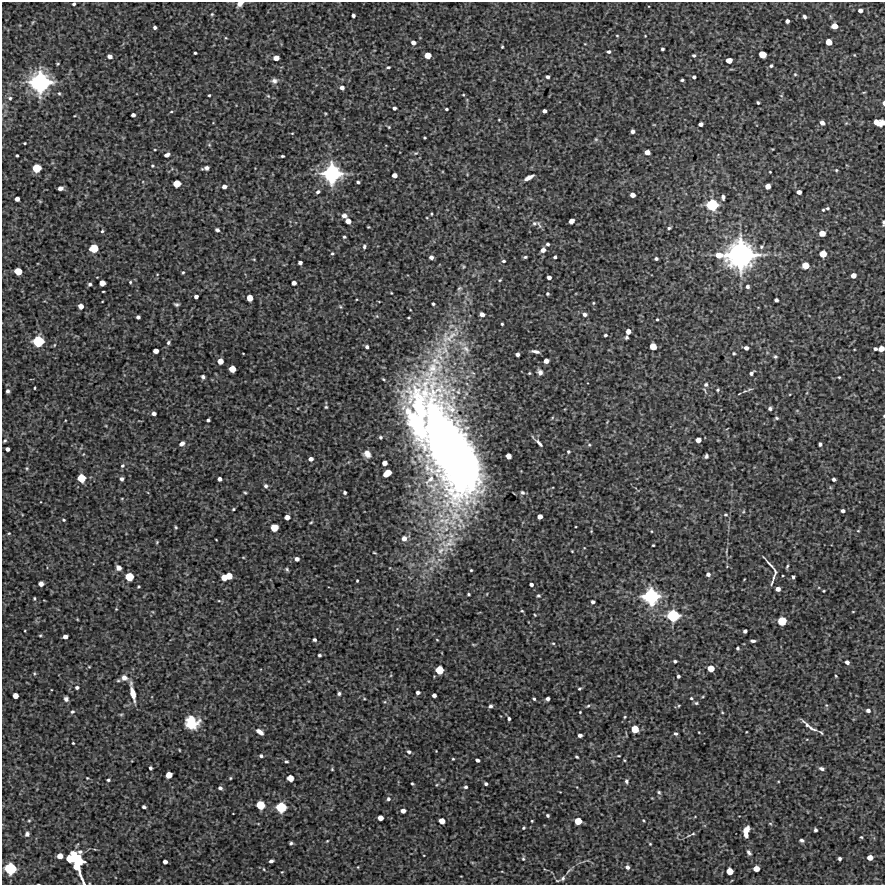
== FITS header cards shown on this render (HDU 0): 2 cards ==
NAXIS1  =                  883 / Axis length
NAXIS2  =                  883 / Axis length

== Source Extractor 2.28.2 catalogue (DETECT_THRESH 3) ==
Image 883 x 883 px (HDU 0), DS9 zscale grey, 1 PNG px = 1 image px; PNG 887 x 887 px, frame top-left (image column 1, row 883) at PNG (2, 2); no overlay
Background 3020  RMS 310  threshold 920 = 3 sigma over >= 5 px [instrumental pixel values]
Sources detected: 376; all 376 listed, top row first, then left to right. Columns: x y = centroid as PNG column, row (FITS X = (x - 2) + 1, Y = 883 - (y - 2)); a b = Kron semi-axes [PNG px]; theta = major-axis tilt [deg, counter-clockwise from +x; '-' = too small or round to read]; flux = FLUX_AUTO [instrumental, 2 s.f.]
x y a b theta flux
74 4 3 3 - 3.5e+04
240 4 7 5 35 1.1e+05
860 10 4 4 - 7.5e+04
212 14 5 4 - 2.3e+04
353 15 4 3 - 5.2e+04
804 17 4 3 - 4.5e+04
787 21 4 4 - 6.0e+04
33 22 5 3 - 2.1e+04
834 26 5 5 - 1.6e+05
155 27 3 3 - 4.8e+04
617 36 4 3 - 1.8e+04
645 36 3 2 - 1.4e+04
226 38 4 3 - 1.6e+04
413 42 5 5 - 7.6e+04
829 42 5 5 - 1.7e+05
585 44 4 3 - 1.4e+04
502 47 3 3 - 2.2e+04
662 49 3 3 - 3.8e+04
609 52 4 3 - 4.3e+04
195 53 3 3 - 2.9e+04
762 54 6 5 - 2.3e+05
428 55 5 5 - 1.8e+05
694 55 4 4 - 3.7e+04
854 55 3 3 - 1.5e+04
110 56 5 5 - 8.1e+04
276 58 5 4 - 1.3e+05
729 60 5 4 - 1.5e+05
771 66 4 4 - 3.7e+04
388 67 4 3 - 3.1e+04
795 74 4 4 - 2.3e+04
547 77 4 3 - 5.1e+04
694 77 4 3 - 4.3e+04
682 80 3 3 - 3.4e+04
274 81 8 7 - 8.0e+04
40 82 19 18 - 1.9e+06
342 87 5 4 - 7.1e+04
864 92 5 3 - 1.7e+04
59 93 4 4 - 2.5e+04
209 95 3 3 - 2.3e+04
463 95 4 3 - 1.8e+04
268 96 6 4 -44 2.3e+04
10 98 5 5 - 3.2e+04
758 103 3 3 - 2.9e+04
883 103 5 3 - 3.9e+04
394 108 4 3 - 4.7e+04
446 109 3 3 - 2.7e+04
544 111 4 3 - 5.8e+04
171 112 4 3 - 1.9e+04
325 113 4 3 - 1.8e+04
133 115 4 4 - 6.2e+04
499 120 3 2 - 1.5e+04
822 123 5 4 - 7.9e+04
846 123 4 4 - 2.0e+04
879 123 10 6 -6 2.0e+05
700 124 4 4 - 6.7e+04
654 125 5 3 - 1.5e+04
389 127 4 3 - 2.1e+04
633 131 4 4 - 6.7e+04
292 133 5 3 - 1.6e+04
425 138 3 3 - 2.3e+04
596 139 5 4 - 2.7e+04
25 143 3 2 - 2.1e+04
209 145 5 5 - 2.7e+04
155 150 3 2 - 1.5e+04
647 152 5 4 - 1.1e+05
416 153 6 4 10 2.9e+04
17 155 3 2 - 2.6e+04
167 155 5 4 - 7.6e+04
282 156 3 3 - 2.6e+04
152 166 4 4 - 2.3e+04
37 168 6 6 - 3.3e+05
206 168 7 4 10 8.0e+04
836 170 4 3 - 2.3e+04
770 172 2 2 - 1.5e+04
332 174 17 17 - 1.5e+06
394 175 5 4 - 9.9e+04
529 177 10 4 29 1.3e+05
358 182 4 3 - 3.4e+04
177 184 6 5 - 2.4e+05
224 186 4 4 - 8.3e+04
768 186 5 5 - 1.2e+05
60 188 5 4 - 9.1e+04
318 192 5 4 - 4.5e+04
799 192 4 4 - 8.0e+04
632 195 5 4 - 1.0e+05
723 197 5 4 - 5.5e+04
17 199 4 4 - 8.9e+04
712 205 10 10 - 6.4e+05
827 208 4 3 - 2.6e+04
823 210 3 3 - 2.1e+04
431 214 3 2 - 1.9e+04
344 216 6 5 - 8.1e+04
348 221 5 4 - 1.2e+05
571 221 5 4 - 1.1e+05
883 222 6 3 -90 3.8e+04
534 223 9 7 5 6.8e+04
368 227 3 2 - 1.5e+04
669 228 4 3 - 3.0e+04
217 230 4 4 - 4.8e+04
102 231 4 4 - 3.0e+04
822 233 5 5 - 1.6e+05
344 237 3 3 - 2.7e+04
548 244 4 3 - 3.8e+04
364 247 6 4 86 3.8e+04
761 247 6 5 - 3.5e+04
94 248 7 6 - 3.3e+05
543 250 6 5 - 9.6e+04
332 253 4 4 - 2.9e+04
823 254 6 6 - 2.2e+05
719 255 9 6 -6 1.9e+05
740 255 27 27 - 3.5e+06
431 257 4 4 - 5.8e+04
525 257 4 3 - 3.0e+04
555 257 4 3 - 3.6e+04
656 259 4 3 - 3.9e+04
504 261 5 3 - 3.2e+04
300 263 4 4 - 5.6e+04
805 265 6 6 - 2.1e+05
463 267 6 3 90 2.1e+04
18 271 6 5 - 2.4e+05
183 272 4 3 - 2.3e+04
853 275 5 4 - 1.1e+05
549 277 4 4 - 7.0e+04
500 280 4 3 - 2.0e+04
130 282 4 4 - 2.4e+04
102 283 5 5 - 1.4e+05
294 283 4 4 - 7.8e+04
90 284 4 3 - 4.1e+04
747 286 5 4 - 4.8e+04
459 288 7 5 42 3.6e+04
103 291 3 2 - 1.7e+04
547 294 3 3 - 3.0e+04
196 296 4 4 - 6.0e+04
250 298 5 5 - 1.6e+05
776 300 4 3 - 5.1e+04
593 303 4 4 - 2.1e+04
176 304 5 3 - 3.9e+04
433 304 3 3 - 3.5e+04
81 306 5 4 - 1.2e+05
482 314 4 4 - 8.8e+04
585 314 6 5 - 5.9e+04
138 317 4 4 - 5.3e+04
657 319 3 3 - 2.5e+04
502 324 3 3 - 2.7e+04
628 331 5 5 - 1.0e+05
452 335 39 15 24 6.5e+05
605 335 4 3 - 3.3e+04
627 337 4 3 - 4.0e+04
449 339 25 9 -33 3.1e+05
38 341 9 9 - 5.7e+05
168 342 6 5 - 4.2e+04
54 345 5 3 - 1.7e+04
653 346 6 5 - 2.1e+05
367 347 4 3 - 4.6e+04
746 348 4 4 - 6.9e+04
466 349 14 8 -45 1.5e+05
875 349 4 3 - 4.1e+04
881 349 5 5 - 1.4e+05
156 351 5 4 - 1.1e+05
535 351 8 3 -11 7.0e+04
243 353 3 2 - 1.2e+04
734 353 4 4 - 2.4e+04
517 354 4 4 - 6.2e+04
775 356 4 4 - 3.3e+04
220 361 5 5 - 1.4e+05
546 361 5 4 - 1.0e+05
232 369 5 5 - 2.0e+05
540 372 7 6 - 7.4e+04
529 373 3 3 - 1.9e+04
751 373 6 3 41 5.2e+04
203 377 5 4 - 4.7e+04
839 377 3 3 - 1.8e+04
706 384 7 7 - 6.4e+04
35 388 3 2 - 2.1e+04
718 390 5 4 - 2.8e+04
8 391 4 4 - 4.9e+04
326 407 4 3 - 2.4e+04
770 408 4 4 - 4.5e+04
154 413 4 4 - 6.8e+04
884 416 3 2 - 1.5e+04
776 418 5 3 - 2.9e+04
208 420 4 3 - 3.8e+04
417 425 43 19 -62 1.9e+06
380 437 3 3 - 3.3e+04
790 439 6 3 -18 1.8e+04
698 440 5 4 - 1.1e+05
5 441 5 4 - 2.8e+04
539 443 11 4 -46 6.9e+04
182 444 6 5 - 7.9e+04
820 444 4 3 - 4.1e+04
589 445 5 4 - 2.7e+04
7 449 4 4 - 6.7e+04
450 449 127 44 -67 2.1e+07
568 452 4 4 - 2.9e+04
367 454 8 7 - 1.4e+05
508 456 5 4 - 1.1e+05
706 456 4 4 - 4.3e+04
311 459 5 4 - 7.5e+04
385 463 4 4 - 1.0e+05
122 466 5 5 - 3.8e+04
27 468 5 4 - 2.4e+04
387 473 7 5 37 2.6e+05
81 478 7 7 - 3.0e+05
122 479 4 4 - 5.3e+04
220 479 4 4 - 6.7e+04
834 479 4 3 - 5.3e+04
430 480 21 9 50 3.0e+05
266 486 5 5 - 5.1e+04
522 492 5 5 - 4.3e+04
245 493 4 4 - 2.3e+04
345 493 4 3 - 3.9e+04
122 498 4 3 - 1.4e+04
233 509 3 2 - 2.5e+04
843 511 4 3 - 5.1e+04
726 515 5 5 - 3.2e+04
287 517 5 4 - 1.1e+05
540 517 4 4 - 1.0e+05
64 520 4 4 - 2.7e+04
311 522 4 3 - 2.1e+04
176 527 4 3 - 2.4e+04
274 528 6 6 - 2.5e+05
591 531 4 3 - 1.6e+04
651 531 4 3 - 1.5e+04
858 531 4 3 - 1.7e+04
9 533 4 3 - 1.9e+04
404 538 6 6 - 1.1e+05
157 542 4 4 - 2.1e+04
448 543 26 15 16 5.0e+05
653 545 3 2 - 1.9e+04
441 550 12 9 56 2.0e+05
374 553 4 2 - 1.8e+04
243 557 4 3 - 1.5e+04
297 559 5 4 - 7.6e+04
770 564 16 2 -48 6.9e+04
787 566 5 3 - 2.8e+04
118 568 6 5 - 9.3e+04
287 569 5 3 - 3.2e+04
471 570 3 3 - 2.1e+04
708 574 5 4 - 5.9e+04
775 574 16 4 78 6.7e+04
129 577 6 6 - 2.9e+05
227 577 10 5 16 3.8e+05
793 577 4 3 - 3.4e+04
357 581 3 2 - 2.0e+04
772 583 7 3 75 2.8e+04
41 584 4 4 - 9.8e+04
531 584 4 3 - 5.2e+04
778 589 4 4 - 8.6e+04
824 591 3 2 - 1.8e+04
468 594 3 3 - 2.5e+04
538 596 4 4 - 2.8e+04
651 596 16 15 - 1.2e+06
34 598 3 2 - 2.2e+04
219 601 5 3 - 1.9e+04
593 602 4 4 - 5.2e+04
116 609 3 3 - 1.6e+04
853 612 3 2 - 1.4e+04
535 615 3 2 - 1.7e+04
673 616 12 11 - 7.0e+05
77 619 4 2 - 1.6e+04
782 621 7 6 - 3.3e+05
745 631 4 4 - 5.4e+04
40 635 5 3 - 2.1e+04
65 637 4 4 - 8.0e+04
314 640 4 3 - 4.2e+04
437 640 4 2 - 1.4e+04
753 641 5 3 - 4.9e+04
553 643 4 4 - 2.0e+04
738 648 4 3 - 3.3e+04
319 655 3 3 - 3.7e+04
675 661 4 3 - 3.8e+04
847 662 5 4 - 6.4e+04
89 667 5 3 - 1.7e+04
711 668 6 5 - 1.8e+05
439 670 6 6 - 3.0e+05
34 673 5 4 - 2.2e+04
678 676 4 3 - 4.4e+04
836 676 3 2 - 1.9e+04
124 678 7 7 - 1.1e+05
118 681 6 4 0 2.7e+04
77 687 4 4 - 4.5e+04
579 689 5 4 - 2.5e+04
418 692 4 4 - 5.1e+04
133 693 19 5 -78 2.5e+05
339 693 4 4 - 4.6e+04
434 695 4 4 - 6.4e+04
15 696 5 5 - 1.3e+05
691 698 4 4 - 2.4e+04
66 699 5 5 - 5.7e+04
534 699 3 3 - 2.8e+04
548 699 4 4 - 6.1e+04
696 703 5 4 - 3.0e+04
826 705 5 4 - 2.6e+04
490 706 5 4 - 4.9e+04
588 706 6 4 23 3.0e+04
679 706 5 3 - 2.1e+04
868 710 5 4 - 6.0e+04
72 712 5 4 - 3.7e+04
580 712 3 3 - 1.7e+04
722 712 4 3 - 1.8e+04
121 714 6 4 1 2.2e+04
625 717 4 3 - 1.9e+04
509 719 3 3 - 4.0e+04
192 723 13 12 - 5.0e+05
807 725 8 5 -45 7.2e+04
811 728 15 5 -25 9.5e+04
635 729 7 7 - 2.5e+05
260 732 8 4 -36 1.1e+05
821 732 6 3 -51 2.6e+04
675 734 4 4 - 4.1e+04
580 735 4 4 - 6.7e+04
73 743 3 3 - 1.9e+04
179 750 3 2 - 1.5e+04
436 751 2 2 - 1.2e+04
409 752 5 4 - 4.6e+04
261 756 4 4 - 3.9e+04
619 756 4 2 - 1.9e+04
577 757 4 3 - 2.8e+04
453 759 3 3 - 2.0e+04
477 760 4 3 - 5.3e+04
286 761 4 3 - 3.0e+04
150 768 4 3 - 4.0e+04
821 768 6 4 -17 5.7e+04
332 769 4 4 - 1.9e+04
169 775 5 5 - 1.9e+05
87 778 4 3 - 1.5e+04
230 778 4 3 - 1.9e+04
290 778 5 5 - 1.8e+05
108 780 4 3 - 3.3e+04
626 781 6 5 - 4.6e+04
412 784 3 3 - 2.4e+04
437 784 5 3 - 1.8e+04
486 784 4 3 - 4.5e+04
466 787 4 4 - 3.5e+04
220 788 4 3 - 5.0e+04
659 792 5 5 - 3.1e+04
388 799 5 5 - 4.4e+04
260 805 7 6 - 3.3e+05
144 807 4 3 - 4.7e+04
281 807 9 8 - 4.9e+05
403 811 5 4 - 9.0e+04
548 815 4 3 - 3.5e+04
380 818 5 4 - 1.2e+05
29 820 5 3 - 2.0e+04
643 820 3 2 - 1.8e+04
442 821 5 5 - 1.5e+05
532 821 3 2 - 1.8e+04
578 821 6 5 - 2.2e+05
770 823 5 3 - 2.1e+04
523 828 3 3 - 2.7e+04
747 828 6 5 - 7.7e+04
815 830 4 3 - 4.3e+04
746 833 13 6 -79 1.4e+05
27 834 6 6 - 6.0e+04
693 834 8 4 9 3.5e+04
861 837 4 4 - 2.3e+04
802 840 5 4 - 4.5e+04
327 841 3 2 - 1.6e+04
291 843 4 3 - 3.5e+04
650 844 3 3 - 1.8e+04
80 852 6 5 - 6.2e+04
749 852 7 4 -56 4.9e+04
60 856 5 4 - 1.4e+05
870 857 5 5 - 1.2e+05
523 859 5 4 - 2.9e+04
840 859 3 3 - 4.4e+04
76 861 24 12 -67 1.5e+06
271 861 4 3 - 5.2e+04
165 862 4 4 - 7.8e+04
358 867 3 2 - 1.4e+04
627 867 5 5 - 6.4e+04
10 869 10 9 - 6.5e+05
264 869 5 3 - 2.1e+04
756 869 5 5 - 1.5e+05
730 871 5 5 - 2.0e+05
563 878 10 6 51 6.8e+04
At the frame edge (FLAGS 8, measured only in part): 8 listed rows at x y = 74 4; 240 4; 883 103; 879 123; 883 222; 881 349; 884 416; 76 861